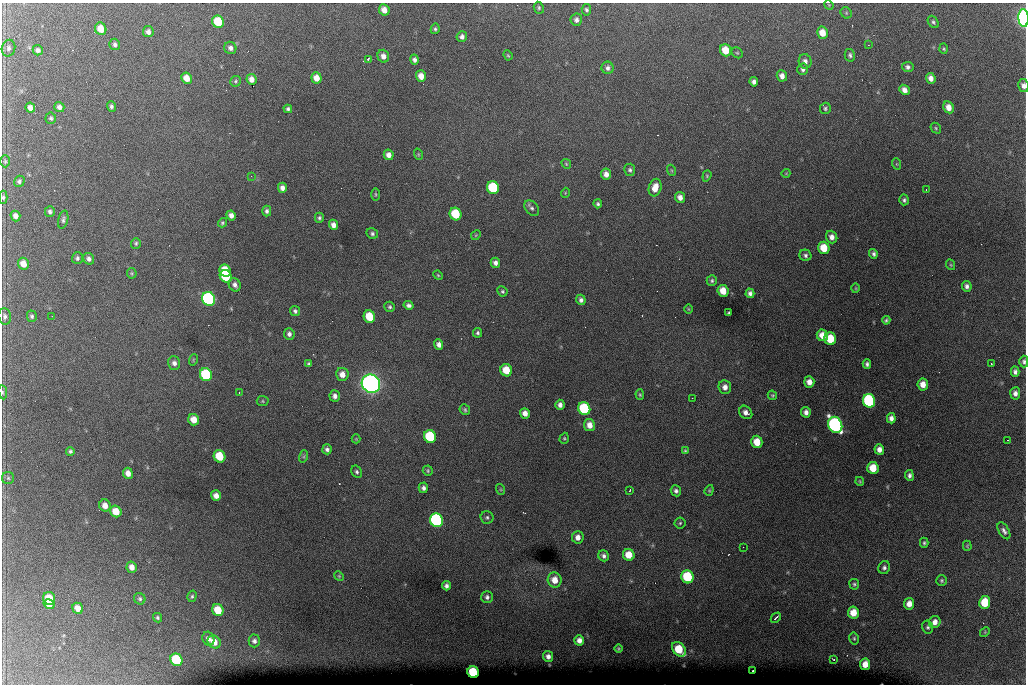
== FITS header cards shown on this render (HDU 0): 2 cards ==
NAXIS1  =                 1024 /fastest changing axis
NAXIS2  =                  682 /next to fastest changing axis

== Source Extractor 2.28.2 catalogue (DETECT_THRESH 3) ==
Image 1024 x 682 px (HDU 0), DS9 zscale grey, 1 PNG px = 1 image px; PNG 1028 x 686 px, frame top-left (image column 1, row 682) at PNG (2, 3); each listed source drawn as its Kron ellipse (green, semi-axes under 4 px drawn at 4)
Background 6490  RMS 53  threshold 158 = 3 sigma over >= 5 px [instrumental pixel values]
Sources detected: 226; all 226 listed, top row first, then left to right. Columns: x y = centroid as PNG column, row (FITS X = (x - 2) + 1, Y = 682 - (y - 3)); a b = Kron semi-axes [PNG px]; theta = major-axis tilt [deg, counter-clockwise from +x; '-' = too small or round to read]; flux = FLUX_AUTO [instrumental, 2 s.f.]
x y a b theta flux
829 5 5 4 - 3.6e+03
539 8 6 5 - 5.8e+03
384 10 6 5 - 2.7e+04
586 10 5 5 - 7.3e+03
846 13 6 5 - 5.2e+03
1024 18 9 5 -86 1.1e+06
576 20 6 5 - 1.2e+04
218 22 6 5 - 1.3e+05
933 22 7 5 -54 6.9e+03
101 29 6 5 - 5.1e+04
435 29 5 4 - 5.9e+03
148 32 5 5 - 1.5e+04
822 33 6 5 - 4.4e+04
462 37 5 5 - 1.2e+04
115 44 6 5 - 9.5e+03
868 45 3 2 - 3.6e+03
8 48 8 6 77 1.1e+04
230 48 6 6 - 1.2e+04
944 49 5 4 - 4.5e+03
38 50 5 5 - 1.1e+04
726 50 6 5 - 6.6e+04
737 53 6 5 - 5.4e+03
508 55 5 4 - 4.1e+03
850 55 6 5 - 7.6e+03
383 56 6 5 - 1.9e+04
368 59 3 2 - 5.8e+03
414 60 5 4 - 1.0e+04
805 61 7 6 - 1.5e+04
908 67 6 5 - 9.4e+03
608 68 6 6 - 1.2e+04
803 69 6 5 - 9.1e+03
421 76 6 5 - 3.1e+04
782 76 6 5 - 1.8e+04
187 78 6 5 - 3.7e+04
317 78 5 5 - 3.5e+04
931 78 5 4 - 2.0e+04
251 79 5 5 - 2.3e+04
235 81 5 5 - 5.4e+03
754 82 5 4 - 1.1e+04
1023 86 6 5 - 1.5e+04
904 90 5 4 - 1.8e+04
111 106 5 4 - 7.4e+03
59 107 5 4 - 1.3e+04
949 107 6 5 - 3.0e+04
30 108 5 4 - 1.8e+04
825 108 6 5 - 7.0e+03
288 109 4 4 - 7.4e+03
51 118 6 5 - 5.8e+03
936 128 6 4 -49 4.9e+03
418 154 6 3 -72 4.3e+03
389 155 5 4 - 2.0e+04
5 161 6 5 - 5.4e+03
566 164 5 4 - 4.2e+03
897 164 6 3 -70 3.8e+03
630 170 6 5 - 7.7e+03
671 170 6 3 -70 3.7e+03
786 173 4 3 - 2.4e+03
606 174 5 5 - 1.9e+04
251 176 3 3 - 2.1e+03
707 176 6 4 71 4.5e+03
19 181 6 5 - 9.3e+03
282 188 5 4 - 1.5e+04
493 188 6 6 - 2.7e+05
655 188 9 6 75 4.1e+04
926 190 2 2 - 2.2e+03
565 193 5 3 - 3.1e+03
375 194 6 3 -90 4.0e+03
3 197 6 4 -89 6.6e+03
680 197 5 5 - 1.9e+04
904 200 5 5 - 7.7e+03
598 204 4 4 - 7.1e+03
532 208 9 6 -48 1.0e+04
267 211 5 4 - 9.4e+03
50 212 5 5 - 8.9e+03
456 214 6 6 - 1.5e+05
231 215 5 4 - 1.7e+04
15 216 5 5 - 1.9e+04
319 218 5 4 - 7.3e+03
63 220 9 5 77 8.7e+03
222 223 5 4 - 5.0e+03
333 225 5 4 - 1.7e+04
372 234 6 5 - 7.4e+03
476 235 5 4 - 4.0e+03
832 237 6 5 - 1.9e+04
136 243 5 5 - 6.4e+03
824 248 6 6 - 7.3e+04
873 254 5 4 - 9.1e+03
805 255 6 5 - 9.2e+03
77 258 6 5 - 8.3e+03
89 259 6 5 - 1.2e+04
495 263 5 4 - 1.3e+04
23 264 6 5 - 3.6e+04
951 265 5 3 - 3.5e+03
225 271 6 5 - 9.6e+04
132 273 5 4 - 4.6e+03
438 275 5 4 - 4.1e+03
226 276 6 5 - 1.7e+05
712 281 5 5 - 6.8e+03
235 285 7 5 -60 1.4e+04
967 286 5 4 - 1.1e+04
856 288 5 3 - 3.4e+03
502 291 5 5 - 6.1e+03
723 291 6 5 - 4.8e+04
750 293 5 4 - 1.1e+04
209 299 7 6 - 9.9e+05
581 300 5 4 - 1.1e+04
408 305 5 4 - 1.1e+04
390 307 5 5 - 6.6e+03
688 309 5 3 - 3.1e+03
295 311 5 4 - 7.8e+03
729 313 4 3 - 6.3e+03
5 316 8 6 -80 1.1e+04
32 316 6 5 - 7.0e+03
52 316 2 2 - 2.5e+03
369 317 6 5 - 1.1e+05
886 320 4 4 - 6.5e+03
478 333 5 4 - 7.0e+03
289 334 6 5 - 1.2e+04
822 335 6 5 - 4.1e+04
830 339 6 6 - 1.1e+05
439 344 5 4 - 1.5e+04
193 360 6 3 72 3.6e+03
1024 362 6 4 -88 8.5e+03
174 363 7 6 - 1.5e+04
309 364 4 3 - 6.9e+03
867 364 4 4 - 8.8e+03
991 364 3 2 - 3.4e+03
506 370 6 5 - 7.3e+04
1015 372 5 4 - 1.1e+04
342 374 6 6 - 2.7e+04
206 375 6 6 - 3.2e+05
809 382 5 5 - 2.5e+04
371 384 9 8 - 2.5e+06
923 384 6 5 - 3.2e+04
725 387 7 6 - 2.1e+04
3 392 7 3 -82 4.9e+03
239 393 2 2 - 2.8e+03
1015 393 6 5 - 1.4e+04
640 395 5 4 - 4.5e+03
772 395 5 4 - 5.3e+03
335 396 5 5 - 1.4e+04
692 398 3 2 - 2.5e+03
263 401 6 5 - 5.4e+03
869 401 7 6 - 4.6e+05
560 405 5 4 - 1.4e+04
584 409 6 6 - 3.0e+05
465 410 5 5 - 6.1e+03
746 412 7 6 - 1.8e+04
806 412 5 5 - 1.5e+04
525 413 5 5 - 2.2e+04
891 418 5 4 - 1.5e+04
194 420 6 5 - 4.2e+04
589 425 6 5 - 2.9e+04
835 425 8 7 - 1.2e+06
430 437 6 6 - 2.5e+05
564 438 5 4 - 4.7e+03
356 439 4 4 - 3.3e+03
1008 440 2 2 - 3.1e+03
757 442 6 5 - 5.9e+04
327 449 5 5 - 9.7e+03
879 449 5 5 - 2.1e+04
70 451 4 4 - 7.0e+03
685 451 4 4 - 5.1e+03
219 456 6 5 - 1.2e+05
304 456 6 4 72 5.4e+03
873 468 6 5 - 7.5e+04
428 471 5 5 - 5.3e+03
357 472 6 5 - 7.1e+03
128 473 5 5 - 2.4e+04
909 475 5 4 - 1.0e+04
8 478 6 6 - 7.0e+03
860 481 4 3 - 3.9e+03
423 488 5 4 - 1.1e+04
500 489 5 3 - 3.4e+03
630 490 3 2 - 2.6e+03
709 490 5 4 - 4.4e+03
676 491 5 5 - 9.9e+03
216 496 5 5 - 2.3e+04
105 505 6 5 - 2.7e+04
116 512 6 5 - 6.3e+04
487 517 6 6 - 7.9e+03
437 520 7 6 - 8.1e+05
680 523 5 5 - 6.2e+03
1004 531 9 5 -59 1.2e+04
578 537 6 6 - 2.2e+04
924 543 5 4 - 6.4e+03
967 546 5 4 - 3.9e+03
743 547 2 2 - 1.4e+03
629 555 6 5 - 5.8e+04
604 556 6 5 - 1.2e+04
132 567 6 5 - 2.4e+04
884 568 7 5 63 9.6e+03
339 576 5 4 - 4.2e+03
687 577 6 6 - 2.3e+05
555 580 7 7 - 4.0e+04
942 580 5 5 - 6.2e+03
854 584 5 5 - 6.3e+03
446 586 4 4 - 1.1e+04
192 596 6 4 73 5.6e+03
487 597 6 5 - 1.0e+04
49 598 6 6 - 8.5e+04
140 599 6 5 - 6.8e+03
985 602 6 5 - 1.3e+05
49 604 5 5 - 3.8e+04
909 604 6 5 - 2.8e+04
78 608 6 5 - 2.9e+04
218 610 6 5 - 8.8e+04
853 613 6 5 - 5.1e+04
158 618 5 4 - 6.1e+03
776 618 6 2 45 6.8e+03
935 622 6 5 - 2.2e+04
928 627 6 5 - 7.8e+03
985 632 5 4 - 4.0e+03
854 638 6 4 -76 5.6e+03
208 639 7 5 -66 1.8e+04
579 640 5 5 - 1.9e+04
254 641 6 6 - 1.2e+04
214 642 7 6 - 4.0e+04
618 649 4 4 - 4.3e+03
679 649 8 6 -48 1.2e+05
548 656 5 5 - 1.5e+04
833 659 3 2 - 3.0e+03
176 660 6 6 - 2.4e+05
865 664 6 5 - 3.8e+04
753 671 3 2 - 5.4e+03
473 672 6 5 - 2.0e+05
At the frame edge (FLAGS 8, measured only in part): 5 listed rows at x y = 1024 18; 1023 86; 3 197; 1024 362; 3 392

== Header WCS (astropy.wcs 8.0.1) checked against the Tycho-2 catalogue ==
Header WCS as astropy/WCSLIB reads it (CRVAL/CRPIX/CD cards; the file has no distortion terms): RA---TAN/DEC--TAN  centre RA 07:06:07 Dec +31:10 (106.53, +31.16 deg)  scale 1.44 arcsec/px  FOV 24.5' x 16.3'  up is -93 deg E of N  parity flipped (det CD > 0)
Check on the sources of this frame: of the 60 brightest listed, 8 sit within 2.2 arcsec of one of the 15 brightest Tycho-2 stars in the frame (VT <= 12.35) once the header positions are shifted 0.49 arcsec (0.47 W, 0.13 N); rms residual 0.80 arcsec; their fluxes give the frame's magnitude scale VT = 25.55 - 2.5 log10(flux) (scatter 0.34 mag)
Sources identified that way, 8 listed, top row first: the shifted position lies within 2.2 arcsec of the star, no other Tycho-2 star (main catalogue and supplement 1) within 4.4 arcsec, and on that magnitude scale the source's flux lands within +1.5 / -3 mag of the star's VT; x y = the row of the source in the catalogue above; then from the Tycho-2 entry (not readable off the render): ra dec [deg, ICRS J2000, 3 dp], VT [Tycho-2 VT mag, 2 dp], TYC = Tycho-2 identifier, HIP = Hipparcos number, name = IAU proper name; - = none
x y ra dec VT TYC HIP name
493 188 106.458 +31.151 12.35 2438-728-1 - -
206 375 106.551 +31.041 11.84 2438-663-1 - -
371 384 106.552 +31.106 9.20 2438-180-1 - -
869 401 106.550 +31.305 11.61 2438-184-1 - -
584 409 106.559 +31.192 11.79 2438-1039-1 - -
835 425 106.562 +31.292 10.01 2438-106-1 - -
437 520 106.614 +31.135 11.36 2438-550-1 - -
473 672 106.684 +31.152 11.76 2438-931-1 - -